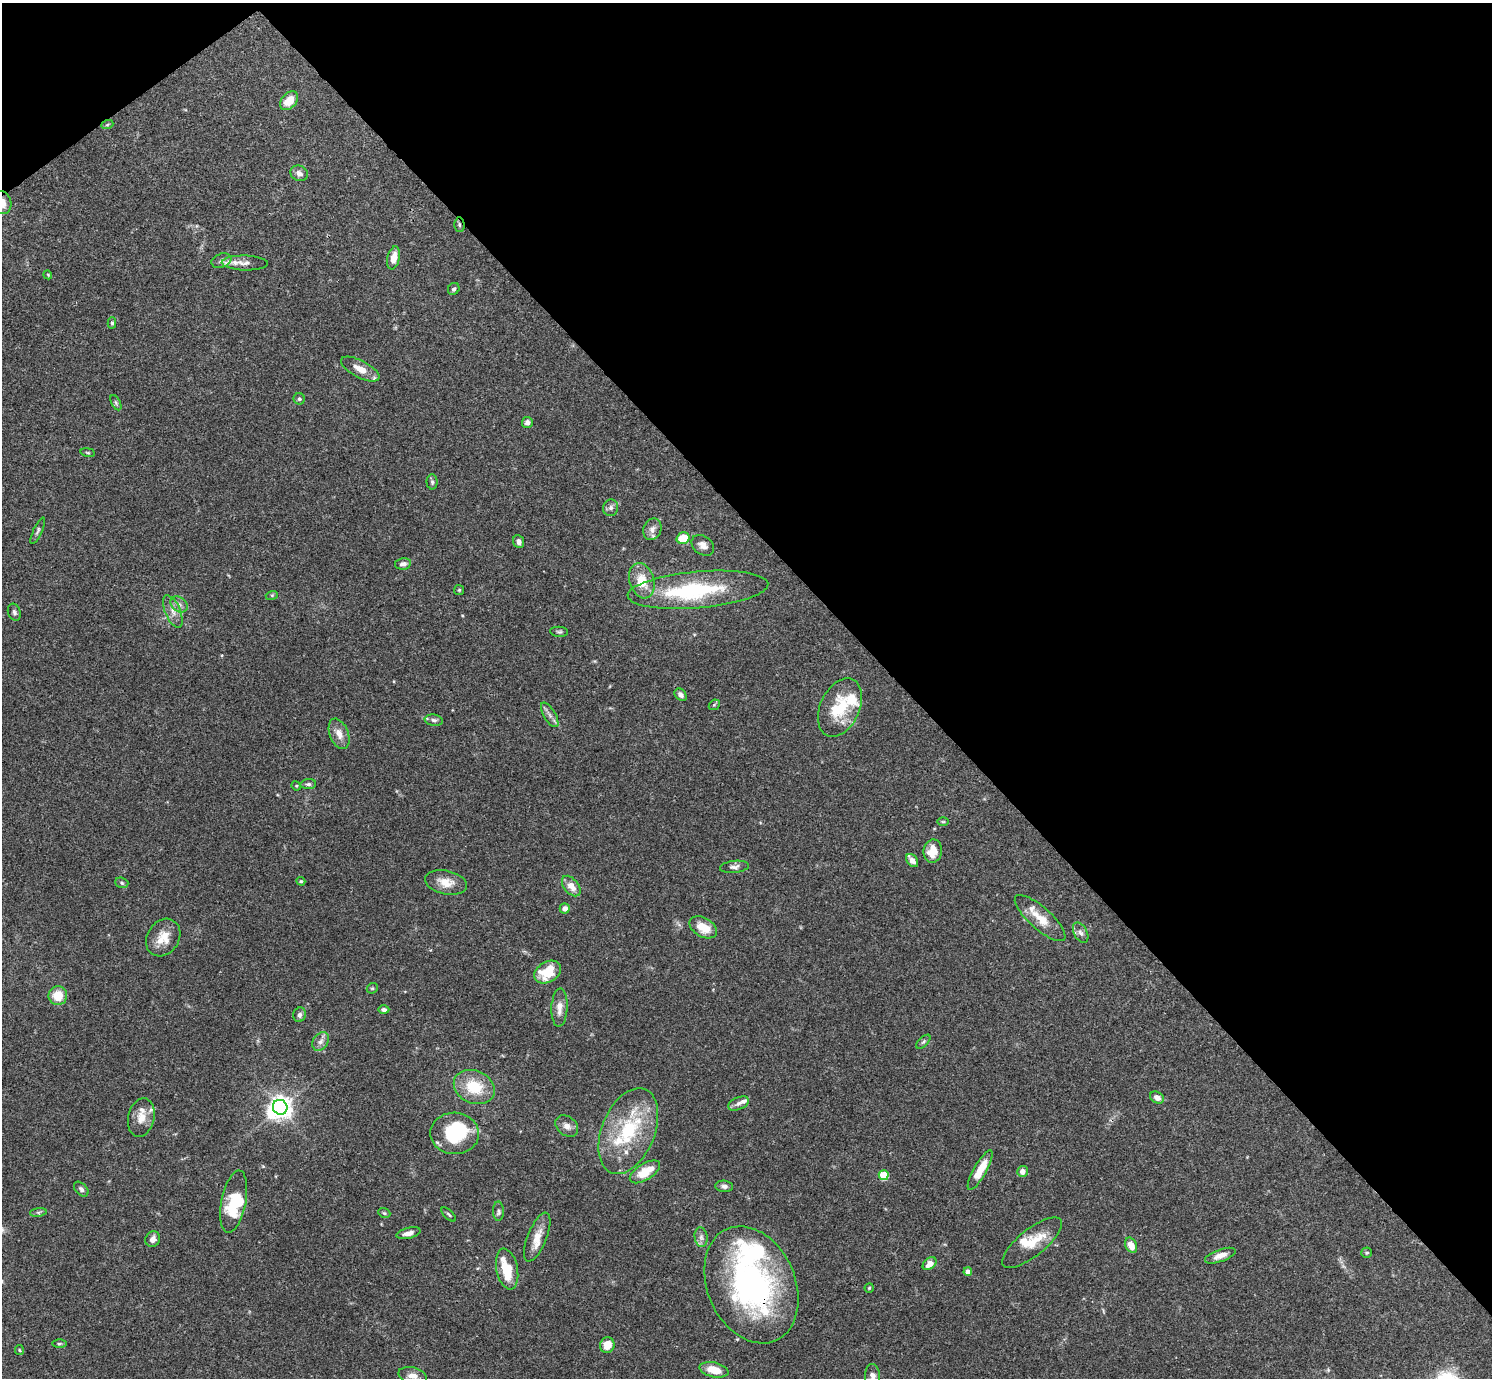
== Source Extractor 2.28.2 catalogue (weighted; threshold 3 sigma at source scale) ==
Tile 3 of 4 x 4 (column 3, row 1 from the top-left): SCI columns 2981-4470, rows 4285-5660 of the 5963 x 5959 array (HDU 1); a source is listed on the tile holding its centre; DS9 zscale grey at full resolution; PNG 1494 x 1380 px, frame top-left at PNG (2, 3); each listed source drawn as its Kron ellipse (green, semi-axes under 4 px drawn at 4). Shown black and unused: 41% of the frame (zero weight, under 3 of 4 exposures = <1% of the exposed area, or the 3 px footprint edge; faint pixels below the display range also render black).
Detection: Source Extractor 2.28.2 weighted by HDU 2 'WHT'; one run over the whole footprint, this tile lists its part. Background 0.0711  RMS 0.0032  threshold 0.0143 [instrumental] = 3 sigma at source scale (4.5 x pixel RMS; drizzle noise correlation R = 1.50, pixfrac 1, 0.05/0.05 arcsec/px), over >= 5 px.
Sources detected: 116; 5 inside a brighter object's white glare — neither listed nor drawn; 12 inside a brighter listed object's ellipse — not listed separately; the other 99 listed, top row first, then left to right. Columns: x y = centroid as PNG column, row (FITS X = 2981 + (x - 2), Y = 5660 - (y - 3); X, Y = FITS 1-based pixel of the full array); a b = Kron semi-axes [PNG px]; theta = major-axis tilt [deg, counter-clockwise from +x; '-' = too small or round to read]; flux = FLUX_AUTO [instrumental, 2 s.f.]
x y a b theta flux
289 101 11 7 47 5.1
107 125 6 4 19 0.42
299 173 9 7 -28 1.5
2 203 12 9 -71 3.5
459 225 7 5 -88 0.52
394 258 12 6 78 3.5
221 261 10 7 19 1.1
245 263 23 7 -1 2.4
48 275 4 3 - 0.27
454 289 6 5 - 0.79
112 323 5 4 - 0.51
360 369 21 8 -28 4.1
299 399 6 5 - 0.53
116 403 8 4 -63 0.56
527 422 5 5 - 1.4
88 452 7 3 -9 0.4
432 482 7 5 -89 0.7
611 508 8 7 - 1.2
652 529 11 9 67 1.8
38 531 14 4 65 0.83
683 538 6 5 - 7.8
519 542 6 5 - 1.2
703 545 12 9 -37 2.1
403 564 8 5 10 1.3
642 581 18 12 -73 7
459 590 5 5 - 0.4
698 590 70 18 5 27
272 595 6 4 17 0.43
179 604 9 7 -38 1.5
173 611 17 7 -67 2.5
14 612 9 6 -70 0.93
559 632 9 5 -4 0.65
681 695 7 5 -49 1.4
714 705 6 4 43 0.48
840 708 31 19 65 13
550 715 14 6 -59 1.4
434 720 9 5 -9 0.96
339 734 16 9 -68 2.9
308 784 8 5 6 0.73
296 786 5 4 - 0.38
943 822 6 4 0 0.34
933 851 12 9 82 5.2
912 860 7 5 -53 1.9
734 867 14 6 6 1.2
301 881 4 4 - 0.38
122 883 7 5 -18 0.52
446 883 21 11 -13 4.5
571 886 12 7 -51 3.2
565 908 5 5 - 1.5
1040 918 32 11 -42 6.1
703 927 15 9 -30 5.4
1081 933 11 6 -62 1.3
163 938 20 16 57 5.2
548 972 14 10 30 9.6
372 988 6 5 - 0.41
58 996 9 9 - 6
559 1008 19 8 87 3.1
384 1010 5 4 - 0.91
300 1015 7 6 - 1
320 1041 10 7 56 1.6
923 1042 9 4 45 0.64
474 1087 21 16 -24 11
1157 1098 7 5 -30 1.9
738 1103 11 6 23 1.3
280 1107 7 7 - 210
141 1118 20 13 78 3.9
567 1126 12 9 -40 2.1
628 1131 45 26 67 24
455 1133 24 21 -3 19
980 1170 22 6 61 6.4
1022 1171 5 5 - 1.8
645 1172 17 8 33 6.8
884 1175 5 5 - 13
724 1186 9 5 -6 1
81 1189 9 5 -47 0.81
234 1202 32 12 79 13
498 1211 10 5 -89 0.86
38 1212 8 4 8 0.66
384 1213 6 4 -22 0.47
449 1214 9 4 -45 0.53
408 1233 12 5 14 1.8
537 1237 26 9 68 4.6
701 1237 10 6 -80 1.3
153 1239 8 7 - 2
1032 1243 36 13 39 7.6
1131 1245 8 5 -64 3.2
1367 1253 5 5 - 0.49
1220 1256 16 6 19 2.3
930 1264 8 5 39 2.4
507 1269 20 10 -78 9.1
968 1272 4 4 - 2.5
751 1285 61 44 -66 86
869 1288 4 4 - 0.39
59 1344 7 3 1 0.43
607 1345 8 7 - 4.1
19 1350 5 4 - 0.39
714 1370 15 7 -13 5.5
413 1376 14 8 -14 2.4
873 1376 12 7 -86 1.8
Overlapping masked pixels (flux is a lower limit): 3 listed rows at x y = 2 203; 459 225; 751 1285
Isophote crosses this tile's border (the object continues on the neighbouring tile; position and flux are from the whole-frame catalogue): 3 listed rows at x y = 2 203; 413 1376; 873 1376